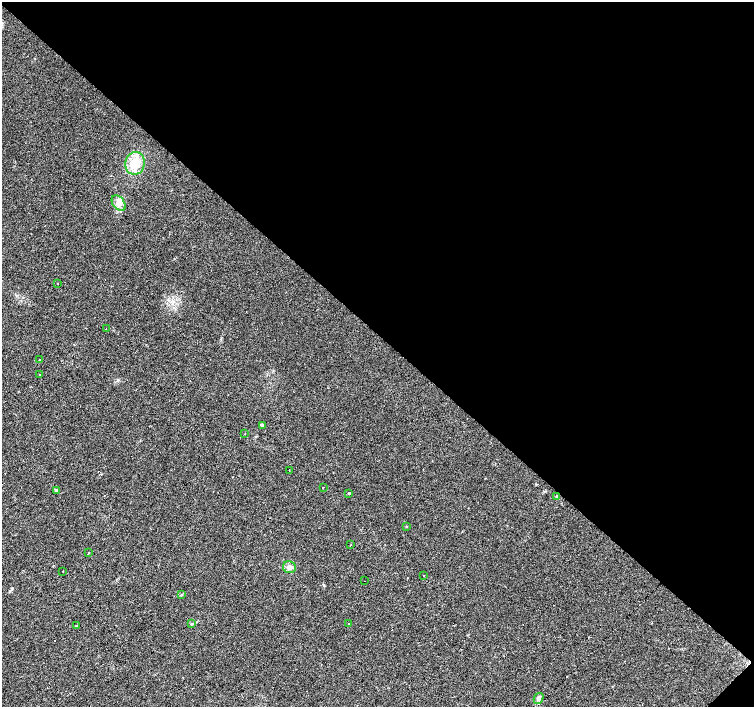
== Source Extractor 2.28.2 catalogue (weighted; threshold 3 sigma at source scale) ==
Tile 8 of 4 x 4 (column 4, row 2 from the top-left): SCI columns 4516-6019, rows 3046-4454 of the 6019 x 6023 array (HDU 1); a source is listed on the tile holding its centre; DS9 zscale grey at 2 x 2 block average (1 PNG px = mean of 2 x 2 image px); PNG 756 x 709 px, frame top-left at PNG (2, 2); each listed source drawn as its Kron ellipse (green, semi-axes under 4 px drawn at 4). Shown black and unused: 47% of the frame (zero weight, under 2 of 3 exposures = <1% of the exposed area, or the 3 px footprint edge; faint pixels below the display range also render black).
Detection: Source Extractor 2.28.2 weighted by HDU 2 'WHT'; one run over the whole footprint, this tile lists its part. Background 0.0279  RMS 0.0059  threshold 0.0267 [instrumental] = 3 sigma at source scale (4.5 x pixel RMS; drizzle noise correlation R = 1.50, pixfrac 1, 0.0396/0.0396 arcsec/px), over >= 5 px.
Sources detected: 29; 4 cosmic-ray / hot-pixel residue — neither listed nor drawn; the other 25 listed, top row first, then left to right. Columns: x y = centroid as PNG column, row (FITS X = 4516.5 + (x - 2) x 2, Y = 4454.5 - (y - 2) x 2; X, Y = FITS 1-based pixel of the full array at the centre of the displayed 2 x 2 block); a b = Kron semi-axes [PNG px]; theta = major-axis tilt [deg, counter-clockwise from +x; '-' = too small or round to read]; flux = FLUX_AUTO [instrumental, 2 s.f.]
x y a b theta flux
135 163 11 10 - 21
119 203 9 5 -54 7.6
57 284 2 2 - 3.1
106 329 2 2 - 1.3
39 360 2 2 - 3.6
40 375 2 2 - 3.9
262 425 3 3 - 3.1
245 434 2 2 - 0.68
289 471 2 2 - 1
323 488 2 2 - 4.4
56 490 4 3 - 1.6
349 493 2 2 - 27
557 496 2 2 - 1.2
406 526 2 2 - 8.7
351 545 2 2 - 1.7
88 553 3 2 - 7.1
289 567 6 6 - 5.4
63 571 2 2 - 3
423 576 2 2 - 2.4
365 581 2 2 - 1.1
181 595 3 2 - 0.93
192 624 3 2 - 1
349 624 2 2 - 12
76 625 2 2 - 1
539 698 6 4 60 4.4
Diffuse or blended objects may show on this block-average render without a row.